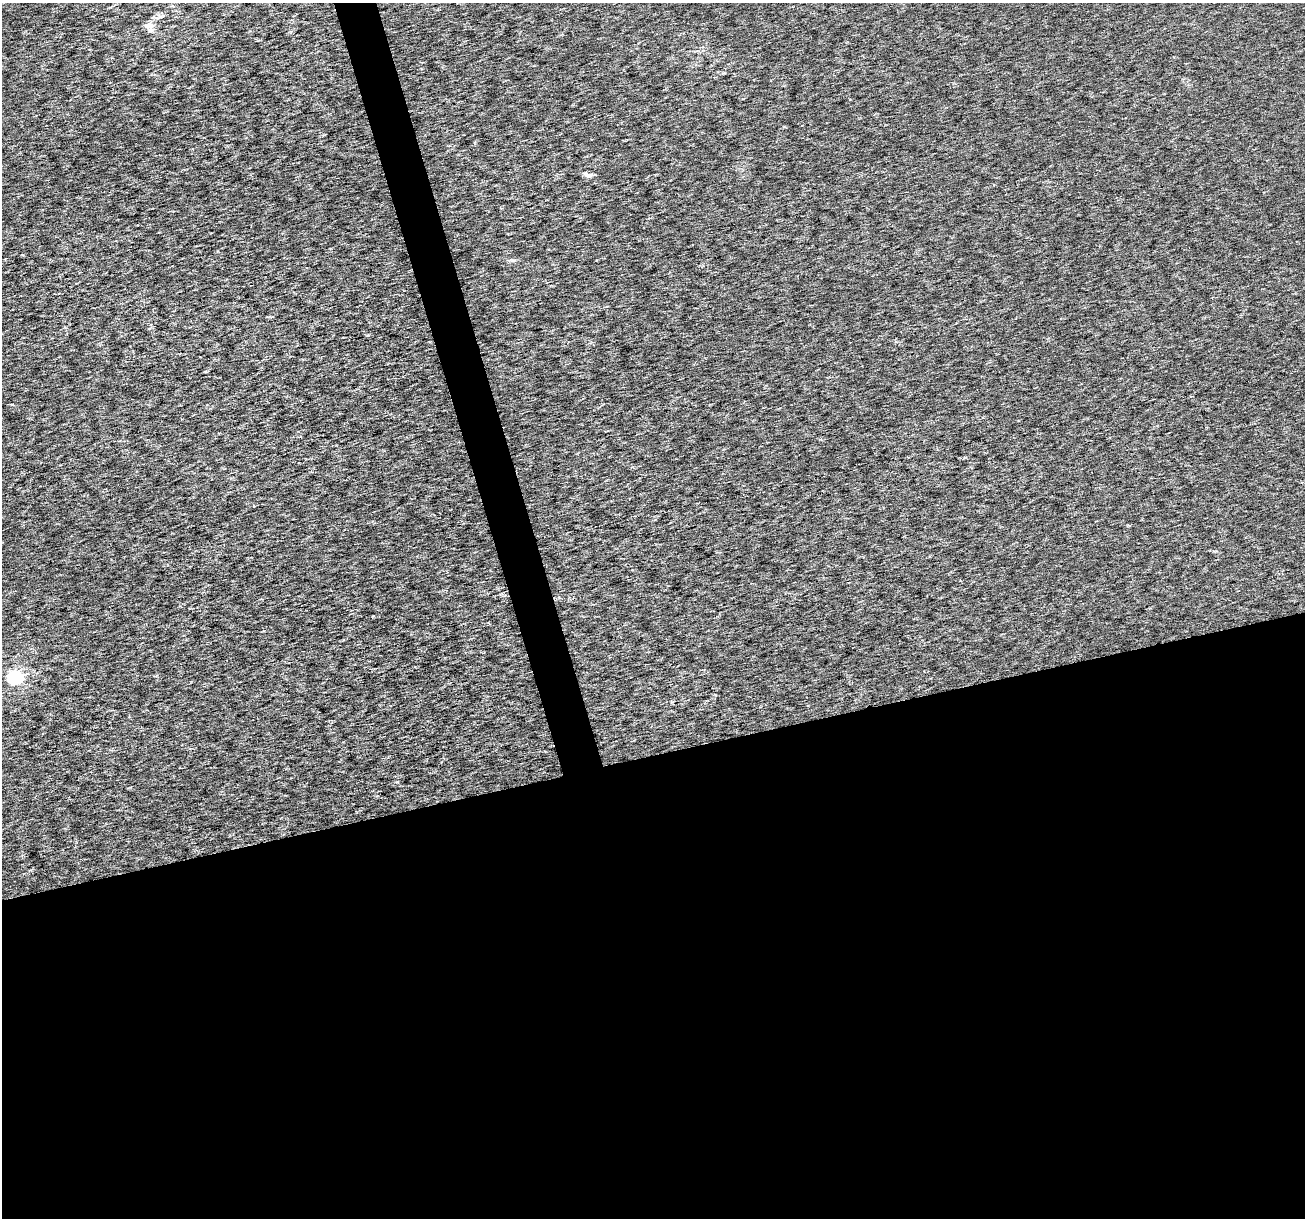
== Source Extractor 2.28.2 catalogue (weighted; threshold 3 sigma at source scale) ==
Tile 15 of 4 x 4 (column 3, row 4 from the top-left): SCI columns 2606-3908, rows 100-1315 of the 5212 x 5013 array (HDU 1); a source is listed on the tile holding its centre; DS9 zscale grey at full resolution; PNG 1307 x 1220 px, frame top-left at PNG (2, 3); no overlay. Shown black and unused: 40% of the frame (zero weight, under 3 of 6 exposures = <1% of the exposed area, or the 3 px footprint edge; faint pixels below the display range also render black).
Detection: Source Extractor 2.28.2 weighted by HDU 2 'WHT'; one run over the whole footprint, this tile lists its part. Background 3.49e-05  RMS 0.0018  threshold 0.00726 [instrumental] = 3 sigma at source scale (4.09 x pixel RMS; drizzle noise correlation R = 1.36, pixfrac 0.8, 0.0396/0.0396 arcsec/px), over >= 5 px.
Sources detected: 3; all 3 listed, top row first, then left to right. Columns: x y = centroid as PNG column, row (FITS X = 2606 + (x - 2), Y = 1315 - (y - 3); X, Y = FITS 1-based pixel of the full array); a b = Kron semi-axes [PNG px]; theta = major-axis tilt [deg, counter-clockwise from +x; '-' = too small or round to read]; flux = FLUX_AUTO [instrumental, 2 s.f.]
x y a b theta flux
149 27 16 11 -55 1.3
588 175 14 6 -17 0.68
15 677 7 6 - 27